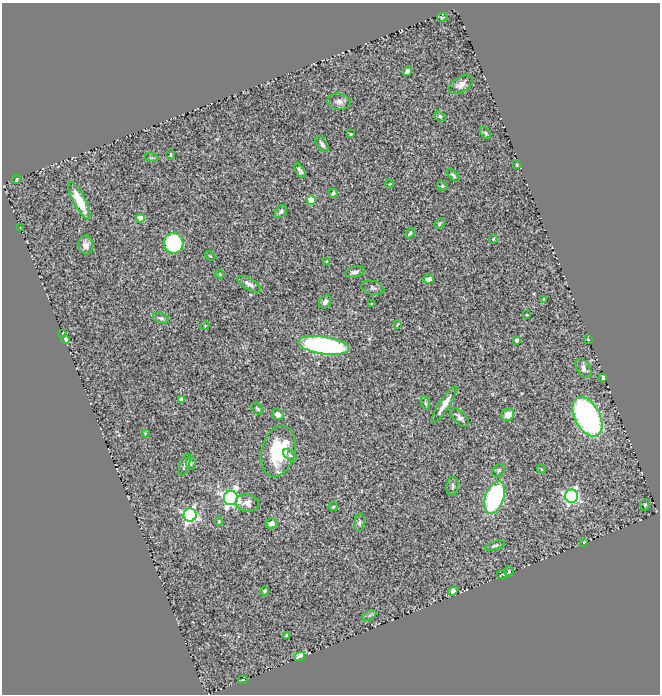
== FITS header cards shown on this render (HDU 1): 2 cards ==
NAXIS1  =                  658
NAXIS2  =                  692

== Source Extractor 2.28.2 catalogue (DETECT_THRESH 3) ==
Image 658 x 692 px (HDU 1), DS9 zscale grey, 1 PNG px = 1 image px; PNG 662 x 696 px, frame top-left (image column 1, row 692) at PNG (2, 3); each listed source drawn as its Kron ellipse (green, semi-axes under 4 px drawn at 4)
Background 1.2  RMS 0.03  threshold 0.0893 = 3 sigma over >= 5 px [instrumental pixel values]
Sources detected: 84; all 84 listed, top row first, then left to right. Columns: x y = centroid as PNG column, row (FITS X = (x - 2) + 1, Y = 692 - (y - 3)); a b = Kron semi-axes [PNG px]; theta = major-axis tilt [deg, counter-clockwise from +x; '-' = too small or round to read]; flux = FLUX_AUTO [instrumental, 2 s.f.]
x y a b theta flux
442 17 5 2 - 2
407 71 5 4 - 6.4
461 85 13 7 29 16
339 102 11 8 -8 10
440 116 6 4 -39 3.3
485 133 7 4 -53 3.5
351 134 3 2 - 1.9
322 144 9 5 -54 7
171 155 5 3 - 1.8
152 158 7 3 -19 2.3
517 165 3 2 - 2.4
300 170 8 4 -55 6.3
453 175 8 4 -46 4.1
16 179 4 2 - 2.4
389 184 4 3 - 1.7
442 186 5 4 - 2.2
333 193 4 3 - 4
311 200 4 4 - 69
79 201 20 6 -63 49
281 212 7 5 52 5.6
140 218 4 4 - 39
439 224 6 3 46 2.5
20 227 2 2 - 1
410 233 6 4 46 4
493 239 4 3 - 2.1
174 243 10 10 - 190
86 245 9 7 -87 13
210 256 5 3 - 1.6
327 261 3 2 - 1.5
354 272 10 5 14 7
220 274 4 3 - 2.2
428 279 5 4 - 11
249 284 13 6 -31 9.9
373 288 11 7 -13 6.2
544 299 3 2 - 1.8
325 302 7 5 53 8.1
372 304 3 3 - 1.8
527 315 3 2 - 1.5
161 318 8 5 -19 4.6
398 324 4 2 - 1.6
205 326 4 4 - 1.9
63 333 3 2 - 1.2
65 339 4 4 - 6
517 340 4 3 - 8.5
588 340 3 2 - 1.6
324 345 26 8 -8 460
584 368 11 6 -59 10
603 377 4 3 - 3
181 400 4 4 - 21
425 403 7 4 -76 3.3
444 404 22 5 57 20
258 409 7 5 -44 3.8
278 414 6 5 - 11
508 415 7 6 - 19
460 417 11 6 -44 9.9
587 417 21 12 -62 560
145 433 4 3 - 1.5
278 451 26 16 75 110
290 455 7 4 -34 5.1
191 463 6 5 - 3.5
185 465 12 4 70 6.1
541 469 4 3 - 2.1
499 470 7 5 41 4.4
452 486 10 6 80 5.5
572 496 6 6 - 460
231 498 7 7 - 690
494 498 17 9 69 350
247 503 11 8 -10 15
645 505 6 4 73 3.1
333 507 4 3 - 3
190 515 6 6 - 490
219 521 4 3 - 2.1
271 523 6 5 - 12
359 523 9 5 84 4.7
584 542 4 2 - 1.5
495 546 10 4 19 4.4
509 571 5 4 - 2.2
501 575 5 2 - 1.7
265 591 5 3 - 3.4
453 591 5 4 - 31
369 615 7 4 33 3.8
286 636 3 3 - 3.3
300 656 5 4 - 32
243 680 5 2 - 1.2